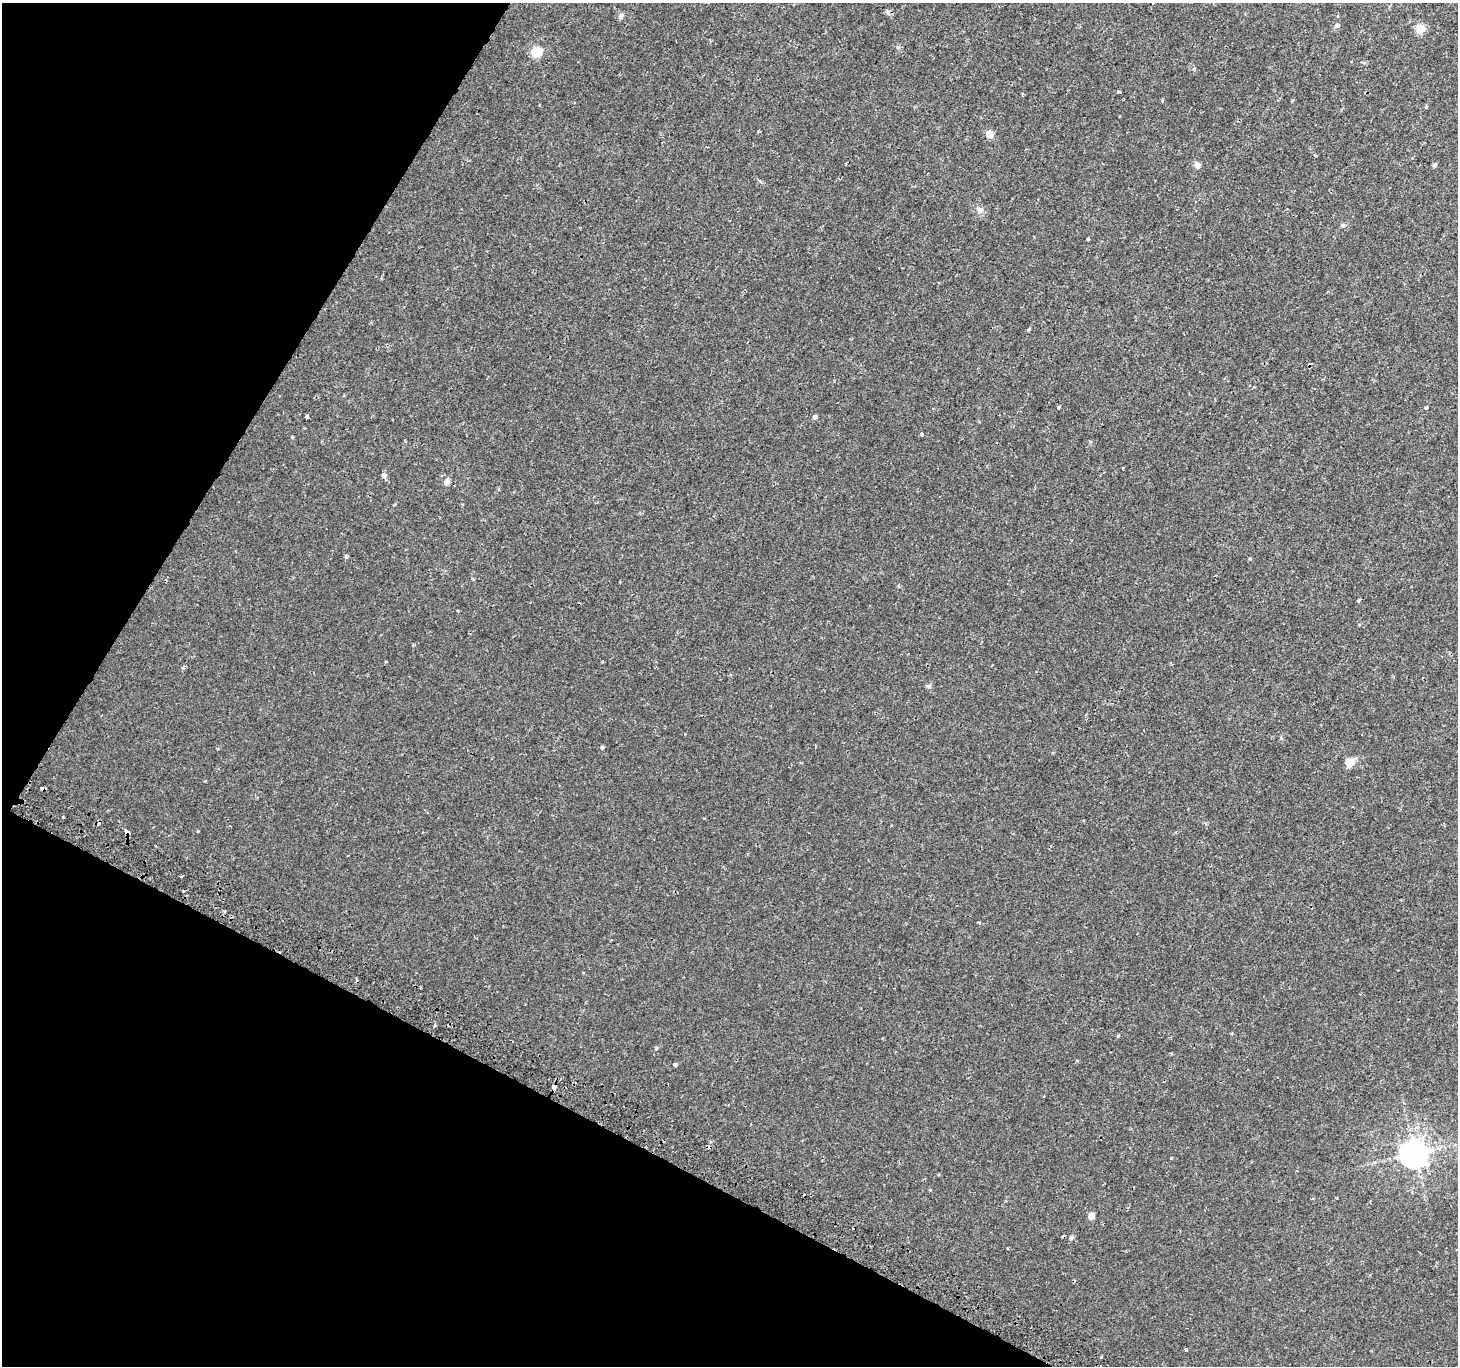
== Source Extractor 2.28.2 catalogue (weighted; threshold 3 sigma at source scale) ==
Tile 9 of 4 x 4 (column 1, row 3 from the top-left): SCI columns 28-1483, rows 1659-3022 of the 5869 x 5977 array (HDU 1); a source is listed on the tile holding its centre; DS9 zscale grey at full resolution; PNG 1460 x 1368 px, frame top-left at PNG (2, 3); no overlay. Shown black and unused: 25% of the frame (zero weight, under 2 of 3 exposures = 2% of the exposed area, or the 3 px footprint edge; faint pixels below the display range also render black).
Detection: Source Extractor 2.28.2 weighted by HDU 2 'WHT'; one run over the whole footprint, this tile lists its part. Background 0.00223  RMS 0.0023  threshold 0.0105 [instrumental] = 3 sigma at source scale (4.5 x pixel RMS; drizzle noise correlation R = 1.50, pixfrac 1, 0.0396/0.0396 arcsec/px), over >= 5 px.
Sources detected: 56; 6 cosmic-ray / hot-pixel residue — not listed; the other 50 listed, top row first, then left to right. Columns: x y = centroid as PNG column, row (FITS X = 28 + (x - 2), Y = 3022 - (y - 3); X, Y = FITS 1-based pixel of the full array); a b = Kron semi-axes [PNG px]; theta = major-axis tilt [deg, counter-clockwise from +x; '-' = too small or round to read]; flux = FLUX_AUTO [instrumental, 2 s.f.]
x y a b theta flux
1152 3 3 2 - 0.17
888 12 8 4 -68 0.51
621 16 8 6 53 0.57
1337 26 6 5 - 0.69
1420 28 11 11 - 2.2
537 52 10 10 - 4.1
1194 69 5 5 - 0.29
1118 92 3 3 - 0.48
1426 107 4 4 - 0.18
1119 116 3 2 - 0.16
758 132 4 3 - 0.26
989 134 8 7 - 1.5
1197 165 7 7 - 0.88
1435 165 5 5 - 0.38
980 210 10 8 -38 1
1343 225 5 5 - 0.36
1088 239 3 3 - 1.4
1029 329 4 3 - 0.27
1058 407 4 3 - 0.24
1426 408 4 3 - 0.23
307 417 3 3 - 0.53
815 417 5 4 - 0.61
922 434 4 3 - 0.45
292 437 4 3 - 0.23
1122 468 3 2 - 0.27
384 475 5 5 - 0.93
447 482 5 4 - 2.1
346 556 5 4 - 0.35
1358 601 4 4 - 0.29
413 645 4 3 - 0.19
183 668 4 3 - 0.53
929 686 5 5 - 0.39
602 747 4 4 - 0.39
218 749 4 2 - 0.21
1350 762 13 9 40 1.8
42 788 5 3 - 0.86
63 817 3 2 - 0.25
126 831 4 3 - 3.1
181 876 3 2 - 0.4
225 911 3 3 - 0.39
356 979 5 3 - 0.24
420 988 3 2 - 0.24
656 1048 4 4 - 0.28
675 1064 4 4 - 1.3
554 1087 5 4 - 1.3
1414 1153 8 8 - 270
1336 1198 3 2 - 0.2
1091 1216 7 6 - 1.1
1071 1237 5 5 - 0.58
1186 1349 3 2 - 0.38
Overlapping masked pixels (flux is a lower limit): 3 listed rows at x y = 42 788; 126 831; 554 1087
Isophote crosses this tile's border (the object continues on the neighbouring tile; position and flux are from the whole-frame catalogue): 1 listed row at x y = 1152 3
Unlisted compact peaks at least as high as the median listed source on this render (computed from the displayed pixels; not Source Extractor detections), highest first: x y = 198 831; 1118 1036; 1162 100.